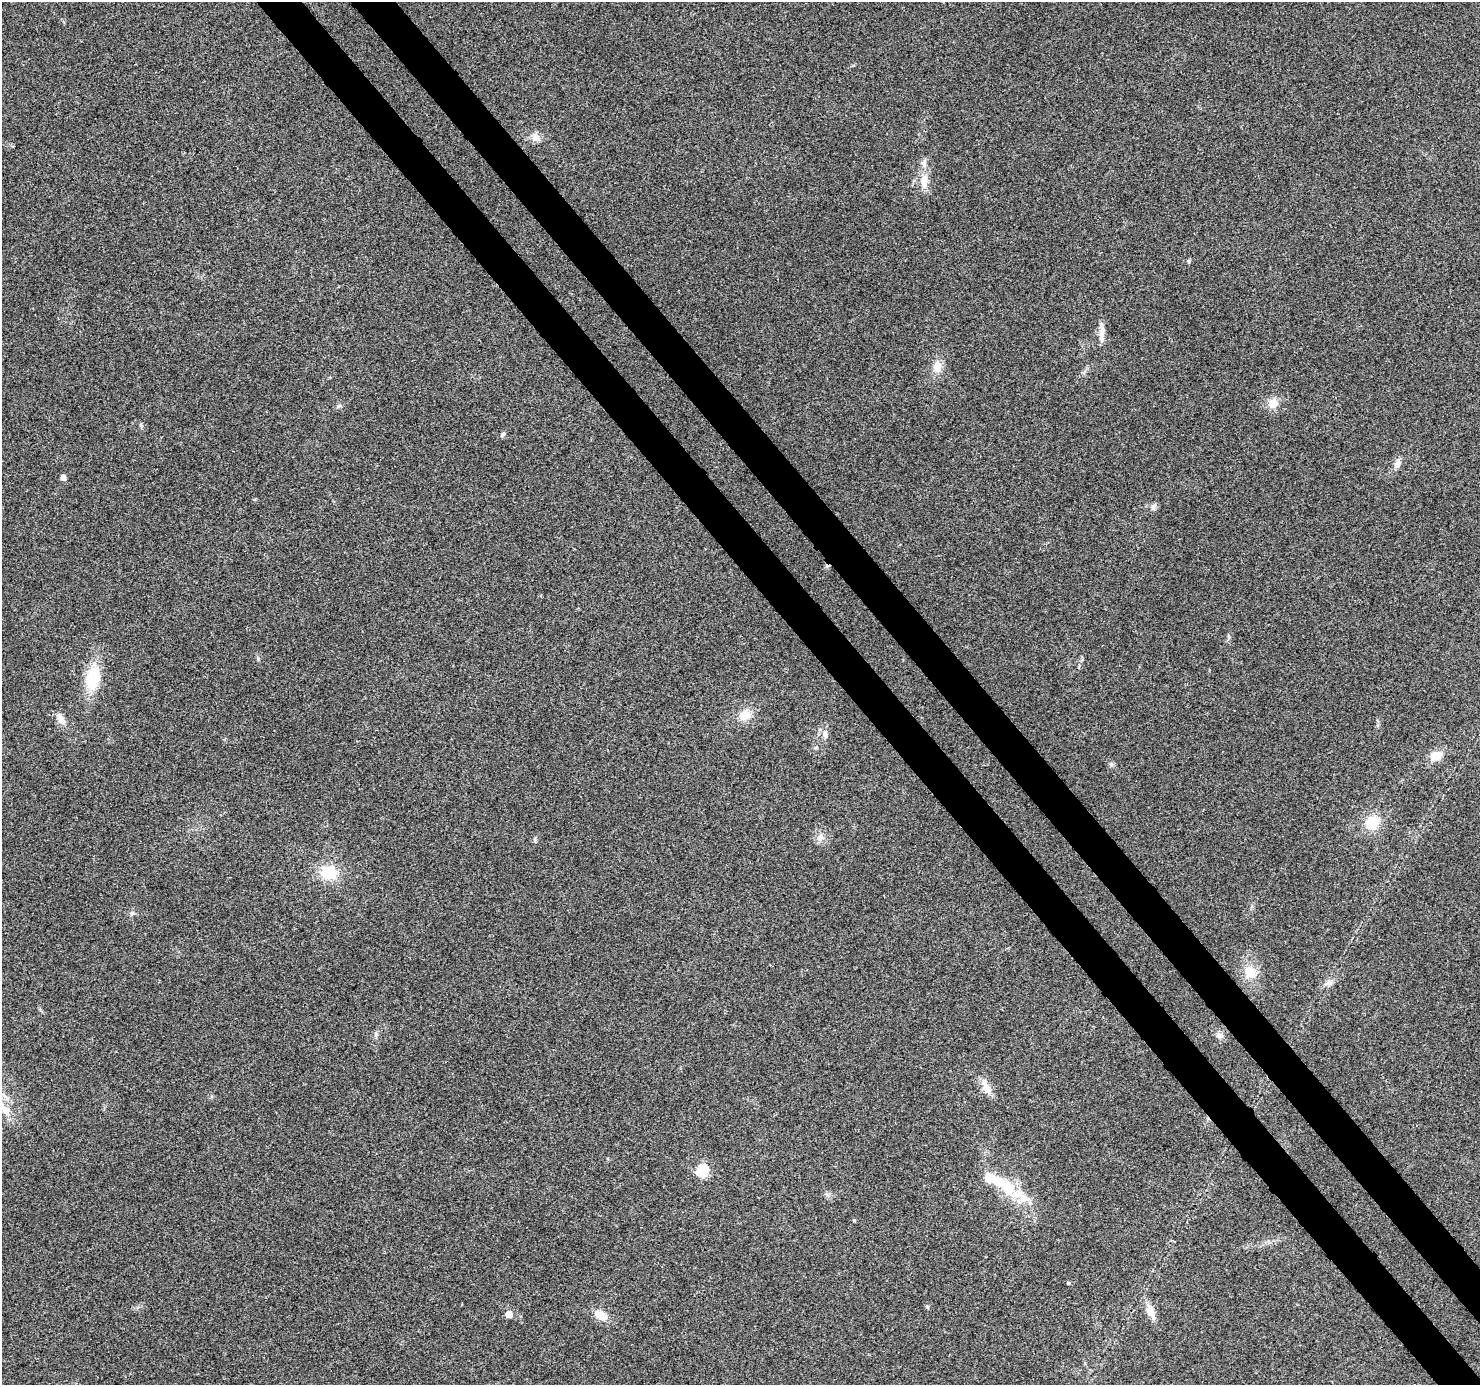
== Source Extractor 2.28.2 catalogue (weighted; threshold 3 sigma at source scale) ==
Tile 6 of 4 x 4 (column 2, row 2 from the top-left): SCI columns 1565-3042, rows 2981-4363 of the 6079 x 6019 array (HDU 1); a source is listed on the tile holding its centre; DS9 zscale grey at full resolution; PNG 1482 x 1387 px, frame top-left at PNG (2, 2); no overlay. Shown black and unused: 6% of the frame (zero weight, under 3 of 4 exposures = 7% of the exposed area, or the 3 px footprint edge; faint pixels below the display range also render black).
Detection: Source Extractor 2.28.2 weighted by HDU 2 'WHT'; one run over the whole footprint, this tile lists its part. Background 0.0798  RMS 0.0076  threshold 0.0343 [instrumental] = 3 sigma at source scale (4.5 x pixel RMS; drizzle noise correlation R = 1.50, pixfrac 1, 0.0396/0.0396 arcsec/px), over >= 5 px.
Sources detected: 40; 2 inside a brighter listed object's ellipse — not listed separately; the other 38 listed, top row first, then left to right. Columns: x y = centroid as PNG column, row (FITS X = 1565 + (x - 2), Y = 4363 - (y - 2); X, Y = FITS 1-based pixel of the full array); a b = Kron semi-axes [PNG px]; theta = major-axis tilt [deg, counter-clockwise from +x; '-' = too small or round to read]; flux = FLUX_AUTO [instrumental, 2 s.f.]
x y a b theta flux
535 137 11 10 - 5.1
924 181 20 10 89 9.9
1189 262 6 3 -72 0.9
1102 332 26 7 -90 6.5
937 367 16 11 85 8.3
1273 403 11 11 - 8.4
339 406 7 4 44 1.4
141 425 6 4 -48 1.1
503 434 8 4 54 1.2
1397 463 9 6 67 5.1
63 477 5 4 - 5
1153 507 10 5 60 2.3
1229 637 6 4 -72 1.1
93 678 25 15 77 31
744 715 15 12 22 11
61 719 17 8 -59 7.3
825 734 12 5 -79 3.3
816 747 5 5 - 1.1
1436 756 14 10 32 9.3
1111 764 6 5 - 1.5
1372 823 17 14 56 17
820 837 11 8 49 4.1
328 873 20 16 -6 22
132 913 6 5 - 1.5
1250 972 17 15 -58 14
1329 983 8 6 -68 2.7
376 1035 8 4 -90 1.5
1219 1035 11 8 -21 3.4
986 1087 24 8 -63 7.2
4 1109 24 10 -48 14
702 1170 6 5 - 76
1006 1186 39 15 -35 33
854 1220 5 3 - 0.72
1068 1283 4 4 - 0.79
927 1306 6 4 -19 0.9
1150 1311 17 9 -70 8.9
509 1314 5 5 - 9.3
601 1315 13 10 -36 11
Isophote crosses this tile's border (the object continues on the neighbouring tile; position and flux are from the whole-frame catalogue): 1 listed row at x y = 4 1109
Unlisted compact peaks at least as high as the median listed source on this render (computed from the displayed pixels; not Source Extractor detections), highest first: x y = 258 658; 535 839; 827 1195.